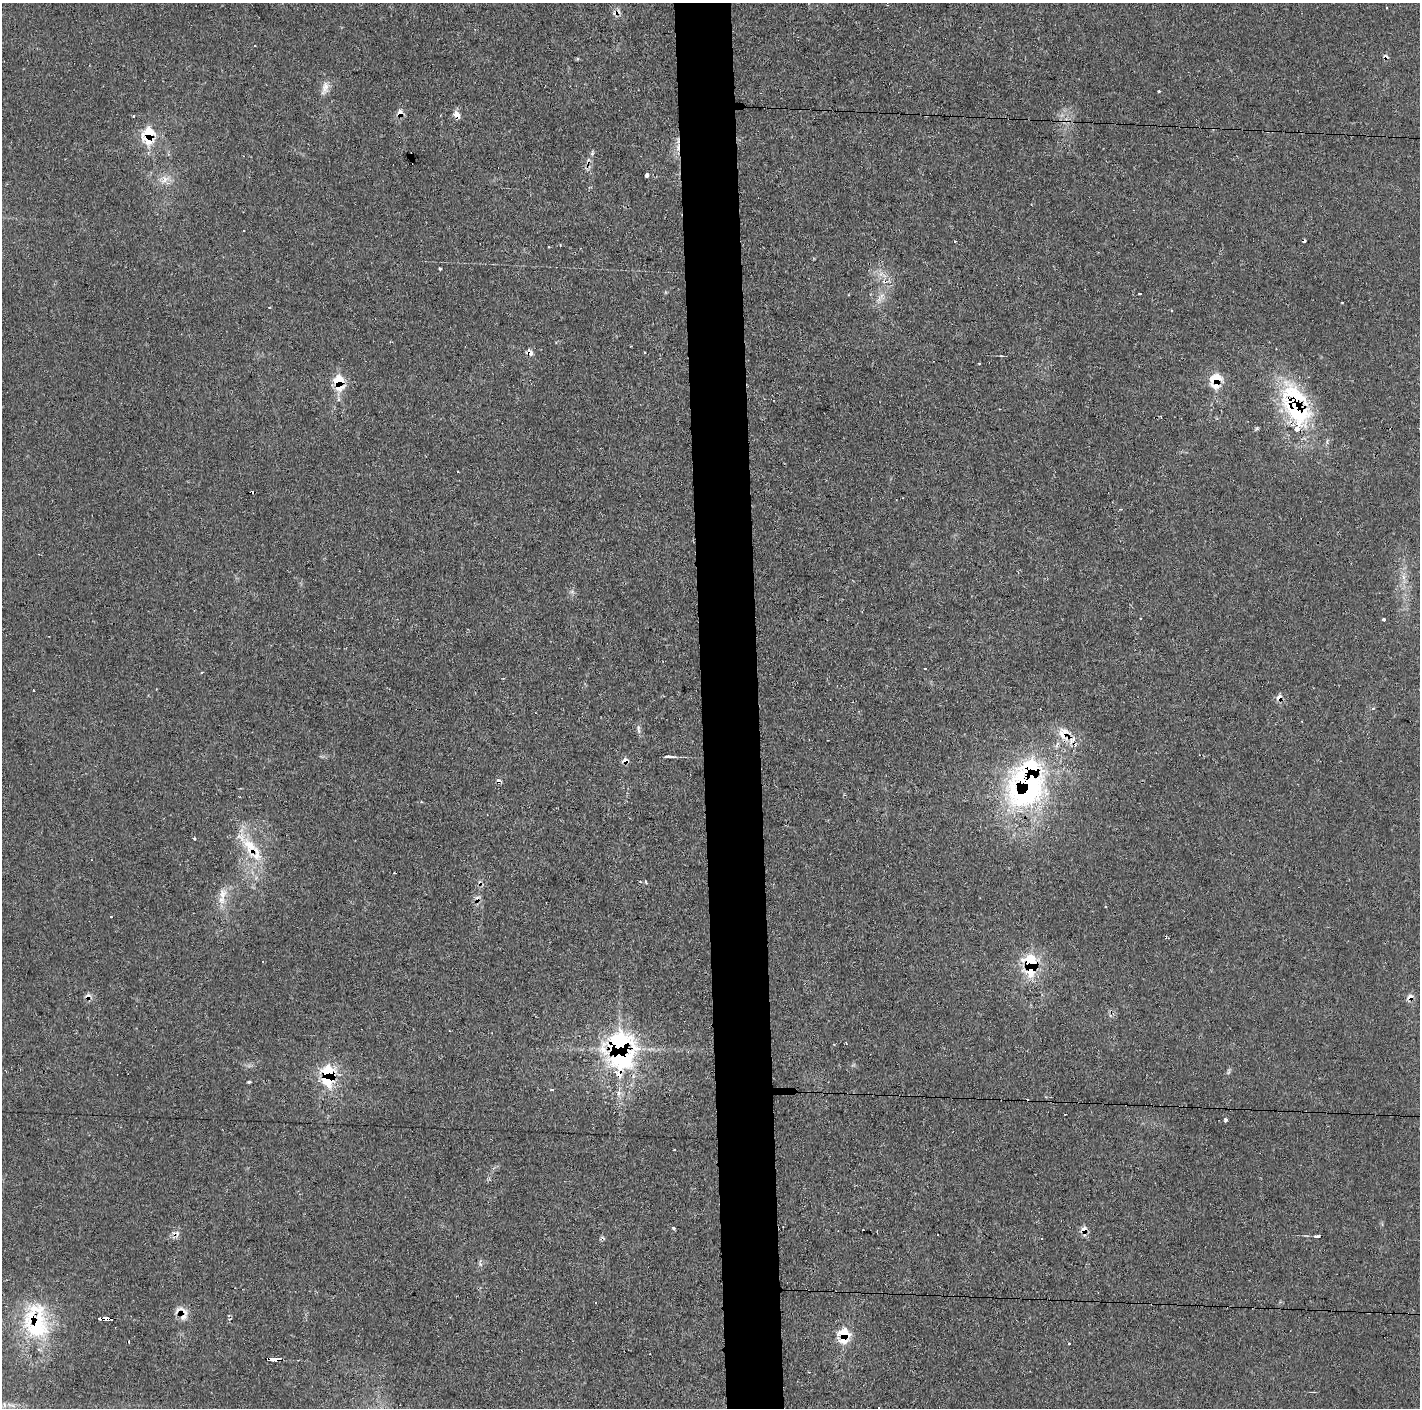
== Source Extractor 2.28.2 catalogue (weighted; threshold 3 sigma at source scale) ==
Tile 5 of 3 x 3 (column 2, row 2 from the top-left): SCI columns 1419-2836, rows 1407-2812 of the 4253 x 4228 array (HDU 1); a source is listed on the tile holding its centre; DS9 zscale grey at full resolution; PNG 1422 x 1410 px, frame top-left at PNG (2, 3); no overlay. Shown black and unused: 4% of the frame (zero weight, under 2 of 3 exposures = <1% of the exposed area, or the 3 px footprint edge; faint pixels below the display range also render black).
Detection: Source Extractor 2.28.2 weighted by HDU 2 'WHT'; one run over the whole footprint, this tile lists its part. Background 0.0829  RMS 0.0063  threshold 0.0285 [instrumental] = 3 sigma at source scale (4.5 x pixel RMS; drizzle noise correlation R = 1.50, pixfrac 1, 0.05/0.05 arcsec/px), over >= 5 px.
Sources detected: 77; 16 cosmic-ray / hot-pixel residue — not listed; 7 inside a brighter listed object's ellipse — not listed separately; the other 54 listed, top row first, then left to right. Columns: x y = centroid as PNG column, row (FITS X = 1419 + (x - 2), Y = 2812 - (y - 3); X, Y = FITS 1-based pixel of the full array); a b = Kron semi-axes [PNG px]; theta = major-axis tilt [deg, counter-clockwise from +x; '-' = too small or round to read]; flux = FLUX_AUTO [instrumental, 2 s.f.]
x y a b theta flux
325 87 16 9 81 4.7
400 113 8 7 - 4.4
456 114 6 5 - 6.6
133 116 3 3 - 3.6
148 135 15 10 88 25
592 154 6 4 21 0.96
646 175 3 3 - 6.3
164 180 14 7 59 4.7
955 241 3 2 - 0.66
440 269 3 3 - 0.91
1140 293 3 2 - 1.6
269 307 3 3 - 1.1
530 353 7 6 - 4.2
1001 356 6 3 -5 0.64
979 363 3 2 - 0.58
1216 380 13 9 83 18
339 382 15 10 -82 18
1295 412 89 33 -72 73
1403 577 7 4 72 1.9
1140 618 3 2 - 0.65
1384 619 4 3 - 1
925 668 3 2 - 0.56
202 672 3 2 - 0.65
33 690 3 2 - 0.66
1279 697 9 7 55 3.4
638 729 12 4 -82 1.8
1064 734 21 17 -69 13
668 756 13 3 -3 2.2
625 760 7 7 - 3.2
1027 791 57 41 8 120
194 838 3 3 - 1.6
250 845 28 13 -42 17
646 881 4 2 - 0.86
480 883 7 5 71 1.7
222 894 18 10 86 7.2
1105 907 3 3 - 0.73
1031 964 14 7 -88 51
88 996 10 7 12 2.6
1410 997 9 7 26 3.4
619 1048 17 12 -86 270
616 1072 11 6 -39 5.4
328 1074 14 8 83 51
249 1082 4 3 - 1.1
552 1090 4 3 - 2.3
1226 1120 4 3 - 4.8
674 1150 2 2 - 0.58
674 1228 3 3 - 1.4
1084 1230 8 7 - 4.8
1316 1236 6 3 -28 1.4
183 1311 17 9 -47 5.4
106 1318 8 3 -5 5.7
36 1326 56 33 85 54
844 1335 13 9 88 21
275 1360 6 3 3 14
Overlapping masked pixels (flux is a lower limit): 25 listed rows (the first 20) at x y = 400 113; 456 114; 148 135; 530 353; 1216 380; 339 382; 1295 412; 1279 697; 1064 734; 625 760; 1027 791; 250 845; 480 883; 1031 964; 88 996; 1410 997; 619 1048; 616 1072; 328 1074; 1084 1230
Unlisted compact peaks at least as high as the median listed source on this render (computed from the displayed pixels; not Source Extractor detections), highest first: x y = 1159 91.